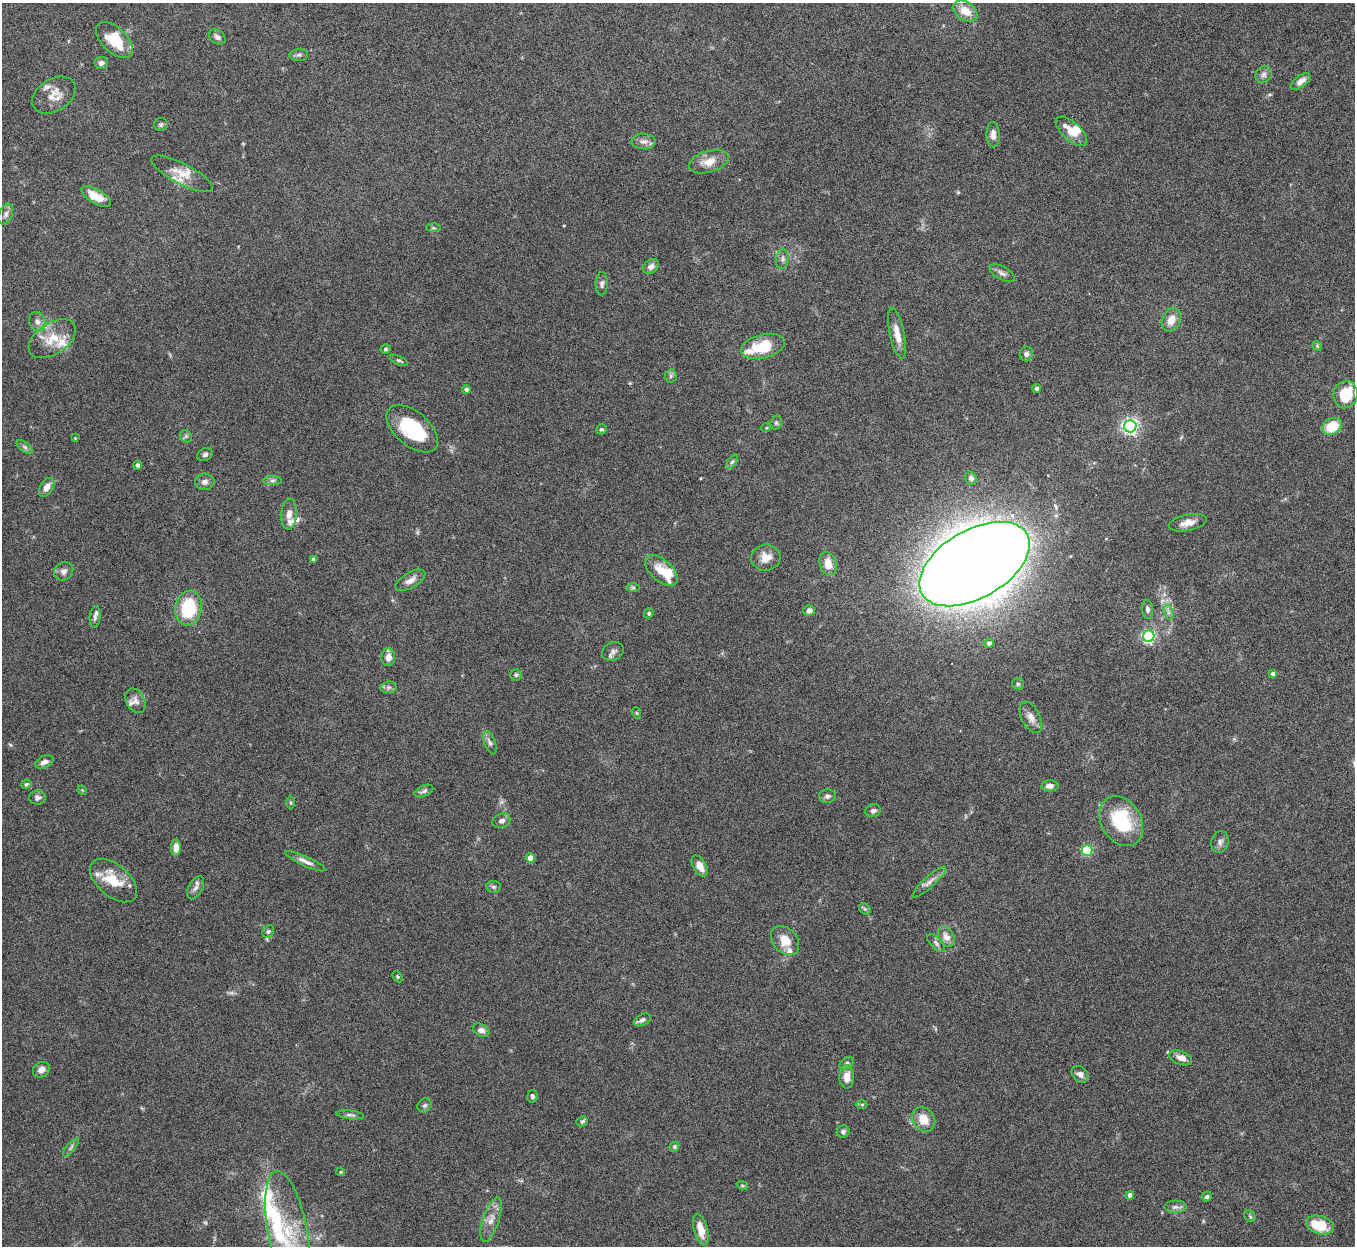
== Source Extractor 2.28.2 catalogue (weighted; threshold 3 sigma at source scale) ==
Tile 10 of 4 x 4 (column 2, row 3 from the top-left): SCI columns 1357-2709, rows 1395-2638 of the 5421 x 5406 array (HDU 1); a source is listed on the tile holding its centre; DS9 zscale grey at full resolution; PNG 1357 x 1248 px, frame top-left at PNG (2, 3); each listed source drawn as its Kron ellipse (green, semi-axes under 4 px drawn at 4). Nothing masked; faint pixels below the display range render black.
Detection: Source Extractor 2.28.2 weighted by HDU 2 'WHT'; one run over the whole footprint, this tile lists its part. Background 0.166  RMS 0.0048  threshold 0.0198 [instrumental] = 3 sigma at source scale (4.09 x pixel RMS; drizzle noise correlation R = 1.36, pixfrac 0.8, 0.05/0.05 arcsec/px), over >= 5 px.
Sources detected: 155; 2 too faint to see at this stretch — neither listed nor drawn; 22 inside a brighter listed object's ellipse — not listed separately; the other 131 listed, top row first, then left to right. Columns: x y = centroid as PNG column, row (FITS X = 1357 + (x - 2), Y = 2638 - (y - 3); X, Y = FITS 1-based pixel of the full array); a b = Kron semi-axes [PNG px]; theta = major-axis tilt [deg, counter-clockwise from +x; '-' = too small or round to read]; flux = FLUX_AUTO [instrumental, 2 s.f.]
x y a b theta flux
965 11 13 9 -34 6.1
217 37 9 6 -37 1.7
114 40 22 12 -44 15
299 55 9 6 1 1.1
101 63 7 6 - 1.8
1264 75 9 7 45 1.8
1300 82 11 6 37 3.1
54 95 23 16 32 7.1
161 124 7 6 - 0.98
1071 131 19 9 -42 6.2
993 135 12 6 -88 2.7
644 141 12 8 -5 2.3
709 162 20 10 16 6.2
182 174 34 10 -27 7
96 196 17 7 -30 8.1
6 214 11 6 67 1.7
433 228 7 4 0 0.7
782 259 10 6 84 1.5
651 266 9 6 36 2.1
1002 273 14 6 -28 2.1
602 284 11 6 90 1.6
1171 320 12 9 66 5
37 322 10 8 -68 2.1
897 333 26 7 -78 5.3
52 339 26 15 34 10
763 346 22 12 14 15
1317 346 5 4 - 0.6
385 349 5 4 - 0.81
1026 354 7 6 - 1.3
399 360 10 4 -25 0.83
671 376 6 6 - 0.96
1037 388 4 4 - 0.88
466 389 4 4 - 1.2
1346 394 14 12 76 13
776 423 7 5 76 0.95
1130 426 6 6 - 140
1332 426 10 8 28 13
766 428 5 3 - 0.42
412 429 30 17 -40 28
601 429 5 5 - 0.74
186 436 6 5 - 0.92
75 438 3 3 - 0.33
25 447 9 4 -36 1.1
205 455 8 6 26 1.3
732 462 8 4 54 0.89
137 465 4 4 - 1.4
971 478 7 5 -64 1.6
272 481 9 4 0 1.1
205 482 10 8 5 1.9
47 487 10 6 56 3.5
289 514 15 8 86 3.2
1188 523 19 8 12 4.3
766 557 14 13 - 5
314 560 4 4 - 1.8
828 564 12 8 -74 5.7
975 564 60 34 30 2000
661 570 20 10 -42 7.3
64 571 10 8 35 2
410 580 17 7 30 3.1
633 588 6 4 -1 0.71
189 608 17 13 81 23
1147 609 9 5 -84 1.5
809 611 6 5 - 1.9
1168 612 7 4 -72 1.3
649 613 5 4 - 0.76
95 617 11 5 85 1.3
1149 636 6 6 - 84
989 643 5 4 - 0.91
613 651 11 9 26 2
388 657 9 7 86 3.1
1273 674 4 4 - 2.7
516 675 5 5 - 0.75
1018 684 6 6 - 0.74
388 687 8 5 7 1.2
135 701 13 9 -62 2.5
637 713 5 3 - 0.42
1031 717 17 9 -62 3.5
490 743 12 5 -69 1.5
44 762 10 6 25 2.3
26 784 5 4 - 0.72
1050 786 8 5 1 2.3
82 790 5 3 - 0.39
424 791 10 5 22 1.2
827 796 8 7 - 1.3
37 798 8 7 - 1.7
290 803 7 3 -90 0.61
873 811 8 6 13 1.5
501 821 9 7 22 2.1
1121 821 27 20 -59 27
1220 842 11 8 74 2
176 848 8 5 89 3.5
1087 850 5 5 - 40
530 858 4 4 - 6.6
305 861 22 5 -24 2.5
700 866 11 6 -59 4.4
114 881 28 16 -40 11
929 882 22 5 42 2.9
493 887 7 5 -2 0.93
196 888 12 7 62 2.2
865 909 6 5 - 0.71
268 932 7 5 54 0.95
946 937 11 7 -58 3.2
785 940 16 12 -47 7.6
936 943 11 5 -46 1.4
397 977 6 4 -57 0.61
642 1020 9 5 28 1.4
481 1030 9 6 -28 2.2
1181 1058 12 7 -20 3.1
846 1063 8 5 40 1.3
41 1070 9 7 32 2.8
1080 1074 9 7 -45 1.9
847 1077 11 7 88 4.7
532 1096 6 5 - 1
862 1104 5 3 - 0.51
425 1105 7 6 - 1.1
350 1115 14 4 -6 1.3
923 1119 13 10 -52 7.1
582 1121 6 4 19 1
843 1132 6 6 - 1.3
71 1147 11 4 50 0.99
674 1147 5 4 - 0.77
340 1172 4 4 - 0.46
742 1185 6 3 -19 0.54
1130 1195 4 4 - 2.8
1207 1197 5 4 - 0.78
1176 1207 11 6 0 1.8
1250 1216 6 5 - 0.75
491 1220 23 8 72 4.9
1320 1225 14 9 -15 13
701 1230 16 6 -75 6.3
287 1231 60 19 -79 27
Isophote crosses this tile's border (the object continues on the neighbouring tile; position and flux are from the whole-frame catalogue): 1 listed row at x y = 287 1231